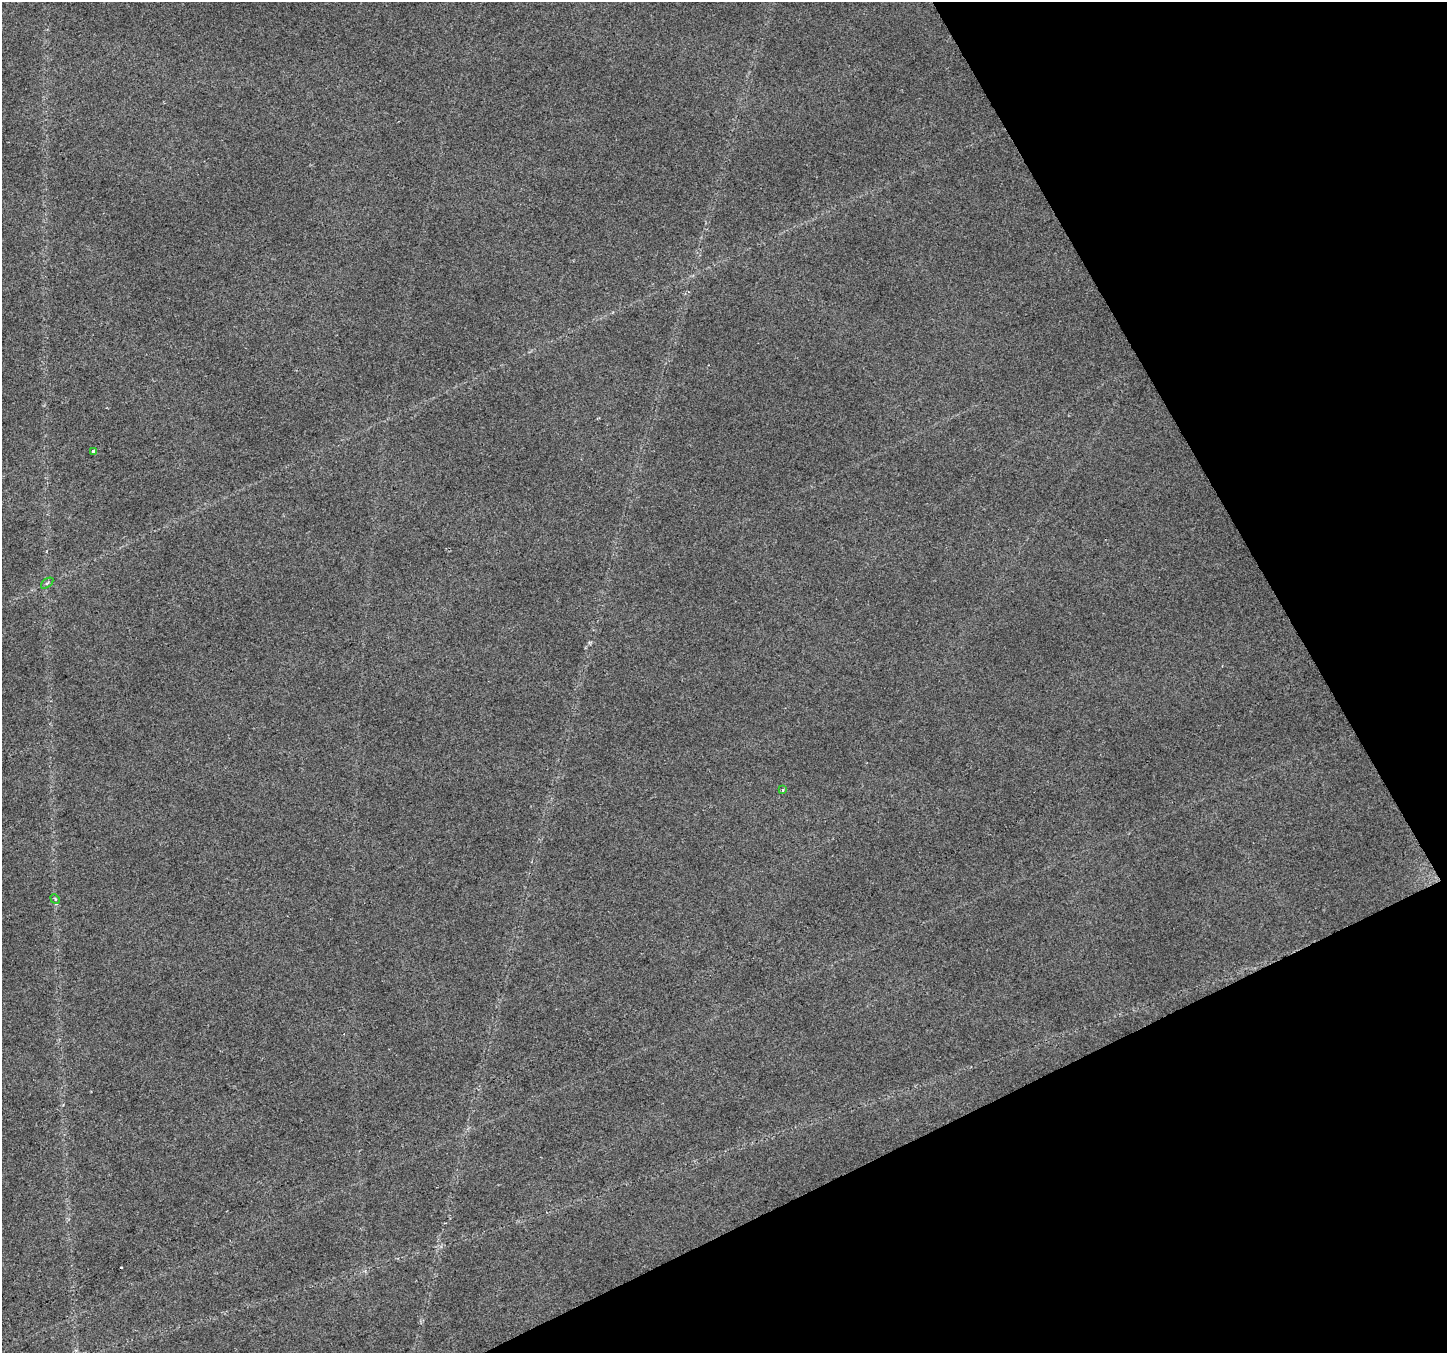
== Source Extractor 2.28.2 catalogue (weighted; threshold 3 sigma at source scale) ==
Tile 12 of 4 x 4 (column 4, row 3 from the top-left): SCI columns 4339-5783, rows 1514-2864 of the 5783 x 5668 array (HDU 1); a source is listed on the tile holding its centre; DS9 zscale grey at full resolution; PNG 1449 x 1355 px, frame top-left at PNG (2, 2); each listed source drawn as its Kron ellipse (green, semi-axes under 4 px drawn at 4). Shown black and unused: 23% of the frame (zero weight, under 2 of 3 exposures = <1% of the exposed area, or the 3 px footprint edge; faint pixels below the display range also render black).
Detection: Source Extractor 2.28.2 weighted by HDU 2 'WHT'; one run over the whole footprint, this tile lists its part. Background 0.0539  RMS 0.0093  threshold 0.0421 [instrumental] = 3 sigma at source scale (4.5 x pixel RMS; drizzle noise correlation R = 1.50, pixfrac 1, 0.0396/0.0396 arcsec/px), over >= 5 px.
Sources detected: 6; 2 cosmic-ray / hot-pixel residue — neither listed nor drawn; the other 4 listed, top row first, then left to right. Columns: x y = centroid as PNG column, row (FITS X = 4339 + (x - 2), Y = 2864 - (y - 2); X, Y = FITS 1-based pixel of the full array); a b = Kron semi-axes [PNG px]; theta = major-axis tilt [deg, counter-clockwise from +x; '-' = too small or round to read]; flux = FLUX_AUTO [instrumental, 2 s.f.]
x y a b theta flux
93 451 4 3 - 3.7
47 583 7 3 37 1.2
782 790 3 2 - 1.1
55 899 5 4 - 1.2